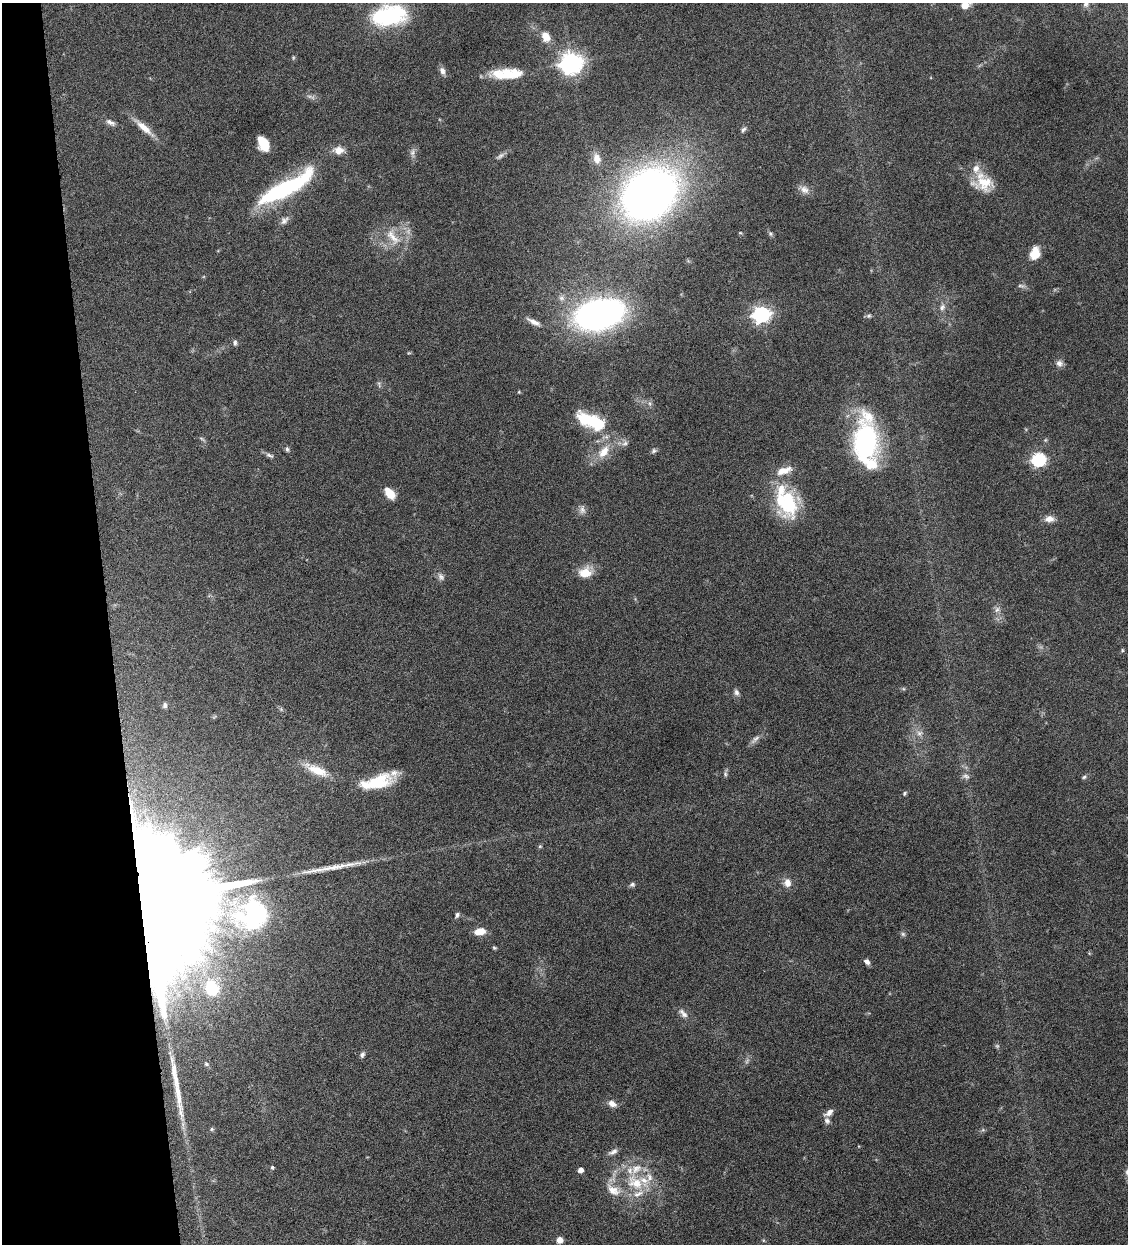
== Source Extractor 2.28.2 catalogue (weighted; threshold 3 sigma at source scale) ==
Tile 5 of 4 x 4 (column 1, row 2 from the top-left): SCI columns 263-1388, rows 2487-3728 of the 4911 x 4972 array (HDU 1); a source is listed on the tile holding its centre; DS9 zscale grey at full resolution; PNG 1130 x 1246 px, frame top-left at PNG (2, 3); no overlay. Shown black and unused: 10% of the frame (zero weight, under 4 of 8 exposures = <1% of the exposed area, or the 3 px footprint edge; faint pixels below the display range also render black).
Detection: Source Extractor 2.28.2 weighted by HDU 2 'WHT'; one run over the whole footprint, this tile lists its part. Background 0.0441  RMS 0.0037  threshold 0.0152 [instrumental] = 3 sigma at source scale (4.09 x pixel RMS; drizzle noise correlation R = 1.36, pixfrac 0.8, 0.05/0.05 arcsec/px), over >= 5 px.
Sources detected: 113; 6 too faint to see at this stretch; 1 inside a brighter object's white glare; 1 long thin detection or spike segment (spike, bleed or trail) — not listed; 15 inside a brighter listed object's ellipse — not listed separately; the other 90 listed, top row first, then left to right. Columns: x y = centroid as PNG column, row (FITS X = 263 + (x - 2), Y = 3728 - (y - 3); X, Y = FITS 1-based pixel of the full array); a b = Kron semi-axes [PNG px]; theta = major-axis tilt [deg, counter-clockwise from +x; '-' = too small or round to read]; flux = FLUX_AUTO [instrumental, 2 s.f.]
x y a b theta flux
1086 4 8 7 - 1
965 5 8 5 34 5.9
389 16 37 21 10 35
546 36 11 8 -64 4.8
293 58 6 5 - 0.43
571 63 8 7 - 250
442 71 10 7 -71 1.7
507 74 39 11 1 12
110 122 15 7 -26 1.7
144 127 33 8 -41 5.4
743 129 9 6 52 0.95
263 144 14 9 -66 7.6
339 150 12 8 -2 3.6
412 153 13 7 88 1.6
500 156 16 6 34 1.4
597 158 15 10 -77 3.6
983 183 27 21 -32 9.6
286 188 66 15 30 47
804 189 16 9 -30 2.3
649 194 43 33 40 280
284 220 14 9 40 1.8
740 233 5 3 - 0.32
770 234 6 6 - 0.68
393 237 30 14 -57 8
1035 253 16 11 72 5.3
1022 286 13 5 -7 1.1
561 298 10 8 -90 1.8
942 307 11 8 69 1.9
599 314 40 24 14 150
761 314 7 6 - 120
869 316 7 6 - 0.72
534 322 19 6 -27 2.4
235 343 8 6 -86 0.84
1059 363 9 9 - 1.7
379 384 10 5 -72 0.85
519 392 5 4 - 0.33
650 403 8 4 -71 0.72
591 421 37 15 -22 21
202 439 11 4 -41 0.66
1045 440 5 5 - 0.51
865 442 39 26 89 54
625 443 11 10 - 1.7
287 449 7 6 - 0.77
654 451 8 6 32 0.88
604 452 20 11 51 6.8
270 455 12 5 -26 1.1
1038 459 6 6 - 61
390 493 11 7 -50 6.4
787 502 36 27 -74 26
582 510 13 8 85 1.8
1049 519 13 8 1 2.6
586 572 17 12 25 6.1
441 577 12 8 -53 1.5
997 609 10 8 31 1.5
1122 650 6 4 71 0.46
736 692 10 7 -76 1.2
165 705 7 6 - 0.99
919 733 11 9 -24 2.3
755 739 17 6 44 1.7
316 770 32 10 -25 8.2
725 774 11 5 84 0.84
966 776 11 7 -16 1.3
1084 777 7 4 16 0.64
377 783 31 16 17 13
905 793 6 5 - 0.55
540 846 5 5 - 0.45
787 883 10 9 - 2.8
632 884 8 6 23 0.83
145 899 67 18 -83 46000
255 914 38 34 -7 32
457 915 7 5 61 0.88
479 931 11 7 8 4.7
903 934 8 6 -16 0.73
494 948 5 4 - 0.5
1089 953 5 4 - 0.33
867 962 7 5 -44 1.5
211 988 16 12 -69 15
683 1013 16 7 -47 2
362 1055 8 5 63 1.1
206 1064 7 5 -17 0.59
175 1076 53 7 -82 6.7
612 1104 11 8 -29 2.3
829 1112 11 6 37 2
212 1129 6 5 - 0.55
983 1130 6 6 - 0.59
613 1152 13 6 29 1.6
272 1167 5 5 - 0.55
580 1170 4 4 - 2.3
635 1183 37 22 -24 18
560 1240 6 6 - 2.9
Overlapping masked pixels (flux is a lower limit): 1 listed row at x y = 145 899
Isophote crosses this tile's border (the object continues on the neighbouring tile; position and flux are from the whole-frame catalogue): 2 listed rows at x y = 1086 4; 965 5